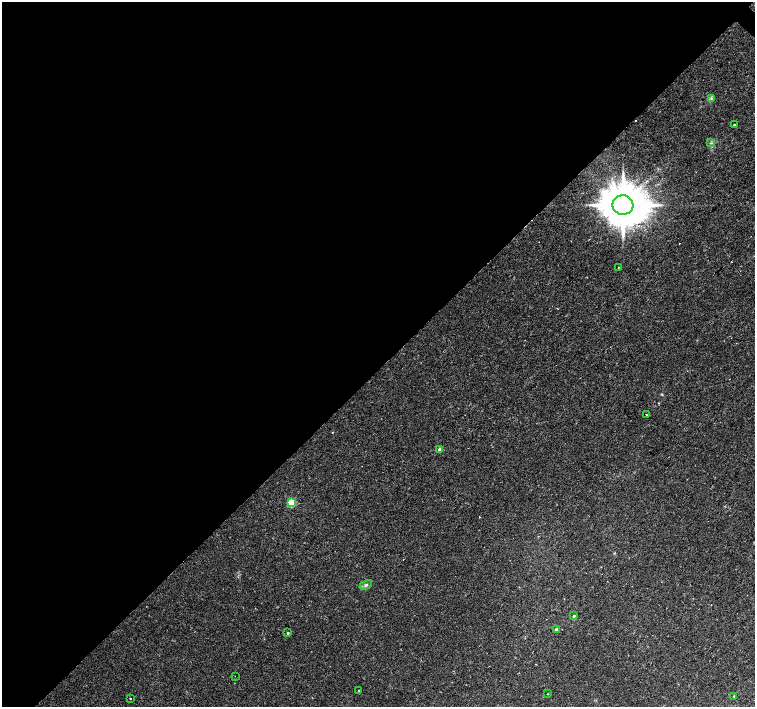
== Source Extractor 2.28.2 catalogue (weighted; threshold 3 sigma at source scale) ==
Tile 5 of 4 x 4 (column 1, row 2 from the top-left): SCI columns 1-1505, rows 2980-4388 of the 6025 x 6025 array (HDU 1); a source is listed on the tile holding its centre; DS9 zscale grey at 2 x 2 block average (1 PNG px = mean of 2 x 2 image px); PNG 757 x 709 px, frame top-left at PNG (2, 2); each listed source drawn as its Kron ellipse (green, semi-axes under 4 px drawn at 4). Shown black and unused: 52% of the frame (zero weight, under 2 of 3 exposures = <1% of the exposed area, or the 3 px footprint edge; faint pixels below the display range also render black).
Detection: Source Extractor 2.28.2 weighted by HDU 2 'WHT'; one run over the whole footprint, this tile lists its part. Background 0.0254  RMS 0.0028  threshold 0.0128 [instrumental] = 3 sigma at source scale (4.5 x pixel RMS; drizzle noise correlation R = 1.50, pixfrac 1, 0.0396/0.0396 arcsec/px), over >= 5 px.
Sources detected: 19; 2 cosmic-ray / hot-pixel residue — neither listed nor drawn; the other 17 listed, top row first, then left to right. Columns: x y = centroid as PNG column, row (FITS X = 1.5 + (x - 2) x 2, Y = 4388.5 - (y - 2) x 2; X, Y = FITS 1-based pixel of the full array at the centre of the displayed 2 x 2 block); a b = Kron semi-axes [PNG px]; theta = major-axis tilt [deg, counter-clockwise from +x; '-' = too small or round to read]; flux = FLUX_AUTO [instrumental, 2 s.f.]
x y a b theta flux
711 98 3 2 - 0.72
734 125 2 2 - 2
711 143 3 2 - 0.61
623 205 10 9 - 3300
618 267 2 2 - 0.36
646 415 2 2 - 1.2
440 450 3 2 - 7.2
291 503 3 3 - 38
366 585 6 3 24 1.3
574 616 3 3 - 0.76
556 629 3 2 - 2.2
288 633 2 2 - 0.91
235 676 2 2 - 0.26
359 691 2 2 - 0.61
547 694 2 2 - 0.27
734 696 3 2 - 0.35
130 698 2 2 - 1.6
Diffuse or blended objects may show on this block-average render without a row.